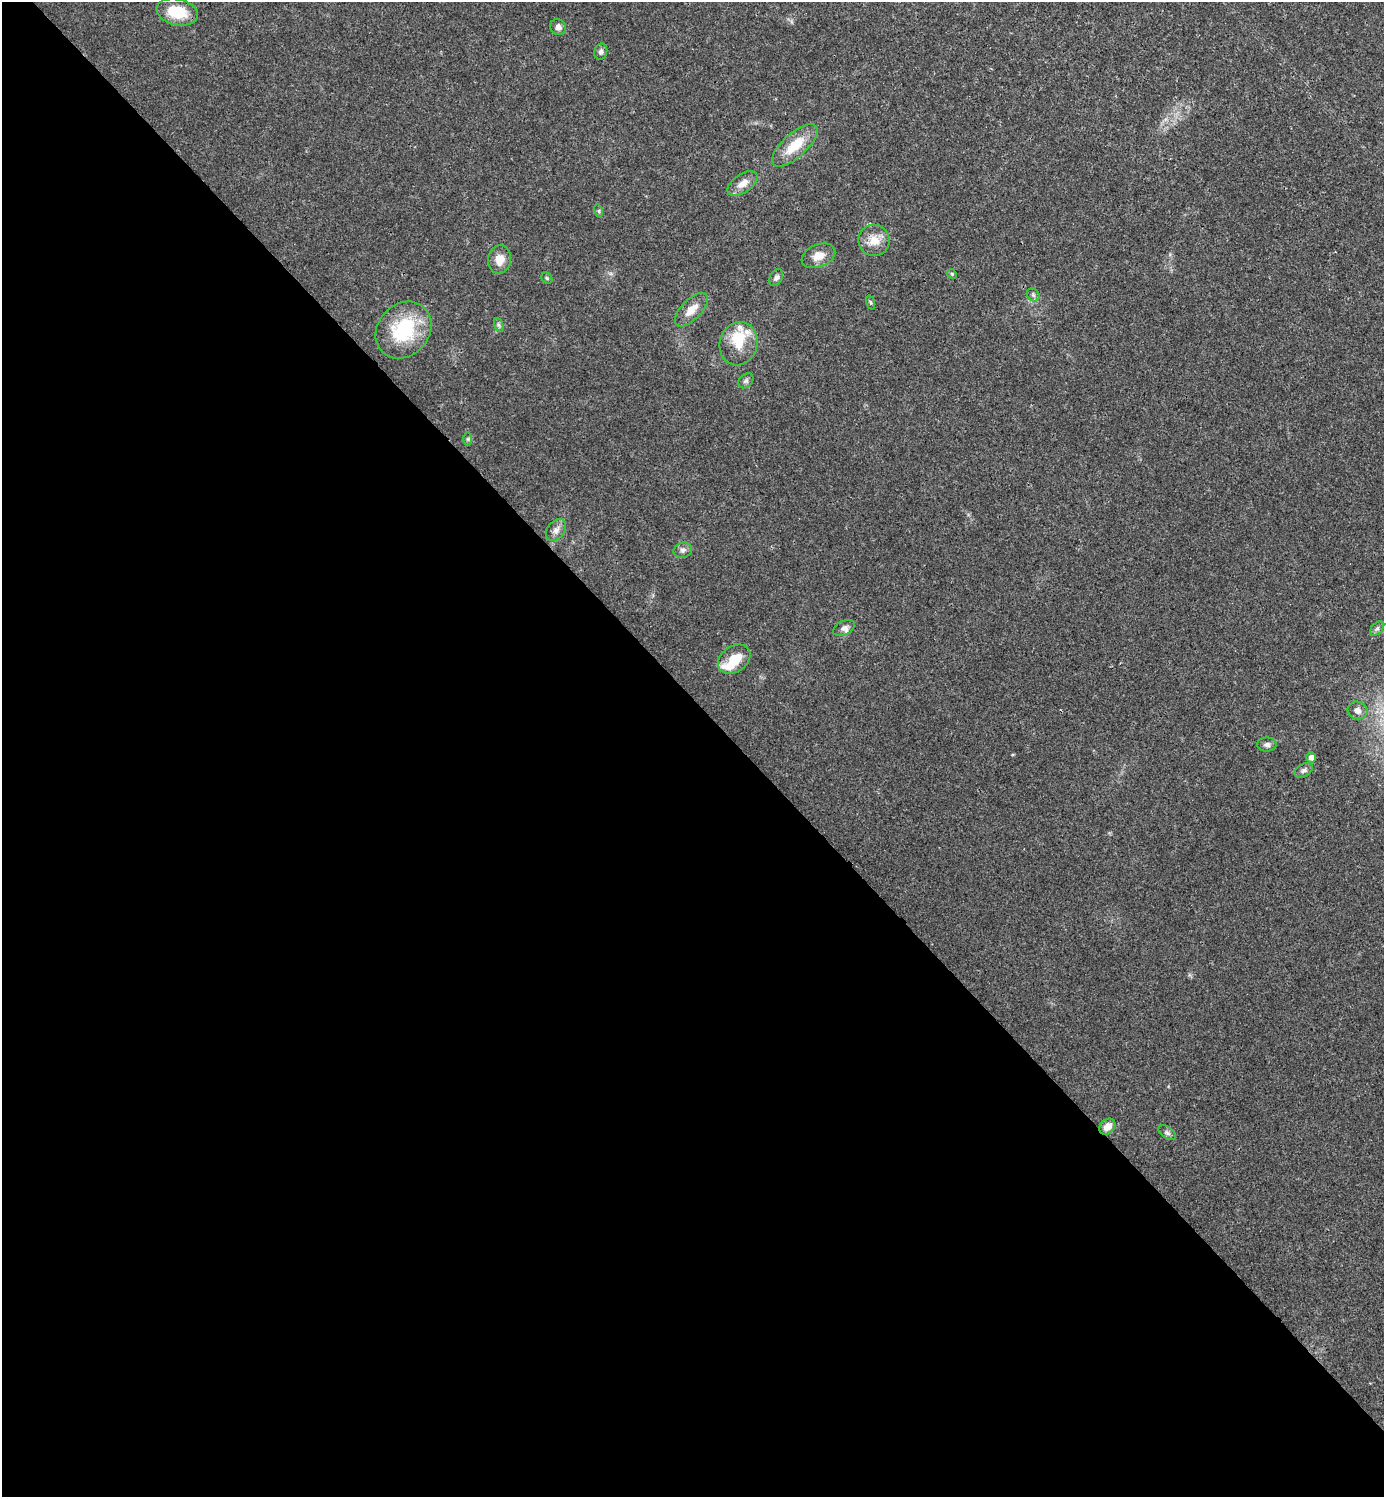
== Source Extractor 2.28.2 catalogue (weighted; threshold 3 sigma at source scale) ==
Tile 9 of 4 x 4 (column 1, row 3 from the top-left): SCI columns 160-1541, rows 1501-2995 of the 5987 x 5987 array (HDU 1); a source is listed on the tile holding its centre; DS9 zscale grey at full resolution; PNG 1386 x 1499 px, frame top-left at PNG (2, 2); each listed source drawn as its Kron ellipse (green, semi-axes under 4 px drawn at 4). Shown black and unused: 53% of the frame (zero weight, under 3 of 4 exposures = <1% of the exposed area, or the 3 px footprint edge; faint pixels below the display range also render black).
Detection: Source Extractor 2.28.2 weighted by HDU 2 'WHT'; one run over the whole footprint, this tile lists its part. Background 0.0192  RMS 0.004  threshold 0.0181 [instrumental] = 3 sigma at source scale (4.5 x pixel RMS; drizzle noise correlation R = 1.50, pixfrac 1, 0.05/0.05 arcsec/px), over >= 5 px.
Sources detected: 36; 1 inside a brighter object's white glare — neither listed nor drawn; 4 inside a brighter listed object's ellipse — not listed separately; the other 31 listed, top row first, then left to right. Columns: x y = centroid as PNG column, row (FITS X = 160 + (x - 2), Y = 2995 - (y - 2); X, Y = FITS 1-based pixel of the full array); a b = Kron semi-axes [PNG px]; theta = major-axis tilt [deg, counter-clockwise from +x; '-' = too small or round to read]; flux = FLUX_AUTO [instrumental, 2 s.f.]
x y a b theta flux
177 12 21 13 -13 13
558 27 8 7 - 1.8
601 52 8 6 76 1.3
795 145 29 12 42 11
743 184 17 9 34 4
599 211 6 4 -72 0.57
874 240 16 15 - 6.1
818 256 17 11 23 4.8
499 259 14 11 83 4.9
952 274 5 4 - 0.45
547 278 6 5 - 0.59
776 278 9 6 60 1.3
1033 295 7 5 -46 0.9
871 302 7 3 -71 0.58
691 310 21 10 45 5.2
499 325 7 4 -70 0.88
403 330 31 25 48 28
738 344 22 18 73 9.9
746 381 8 6 43 1.2
468 439 6 4 90 0.62
556 530 12 8 51 2.4
683 550 9 7 16 1.6
844 628 11 7 27 1.8
1377 629 8 5 44 0.98
734 659 17 13 35 8.8
1358 710 10 8 -24 2.5
1267 744 10 7 1 1.6
1311 757 5 5 - 1.9
1304 770 10 6 29 1.2
1107 1127 9 7 43 3.7
1167 1133 10 5 -37 1.3